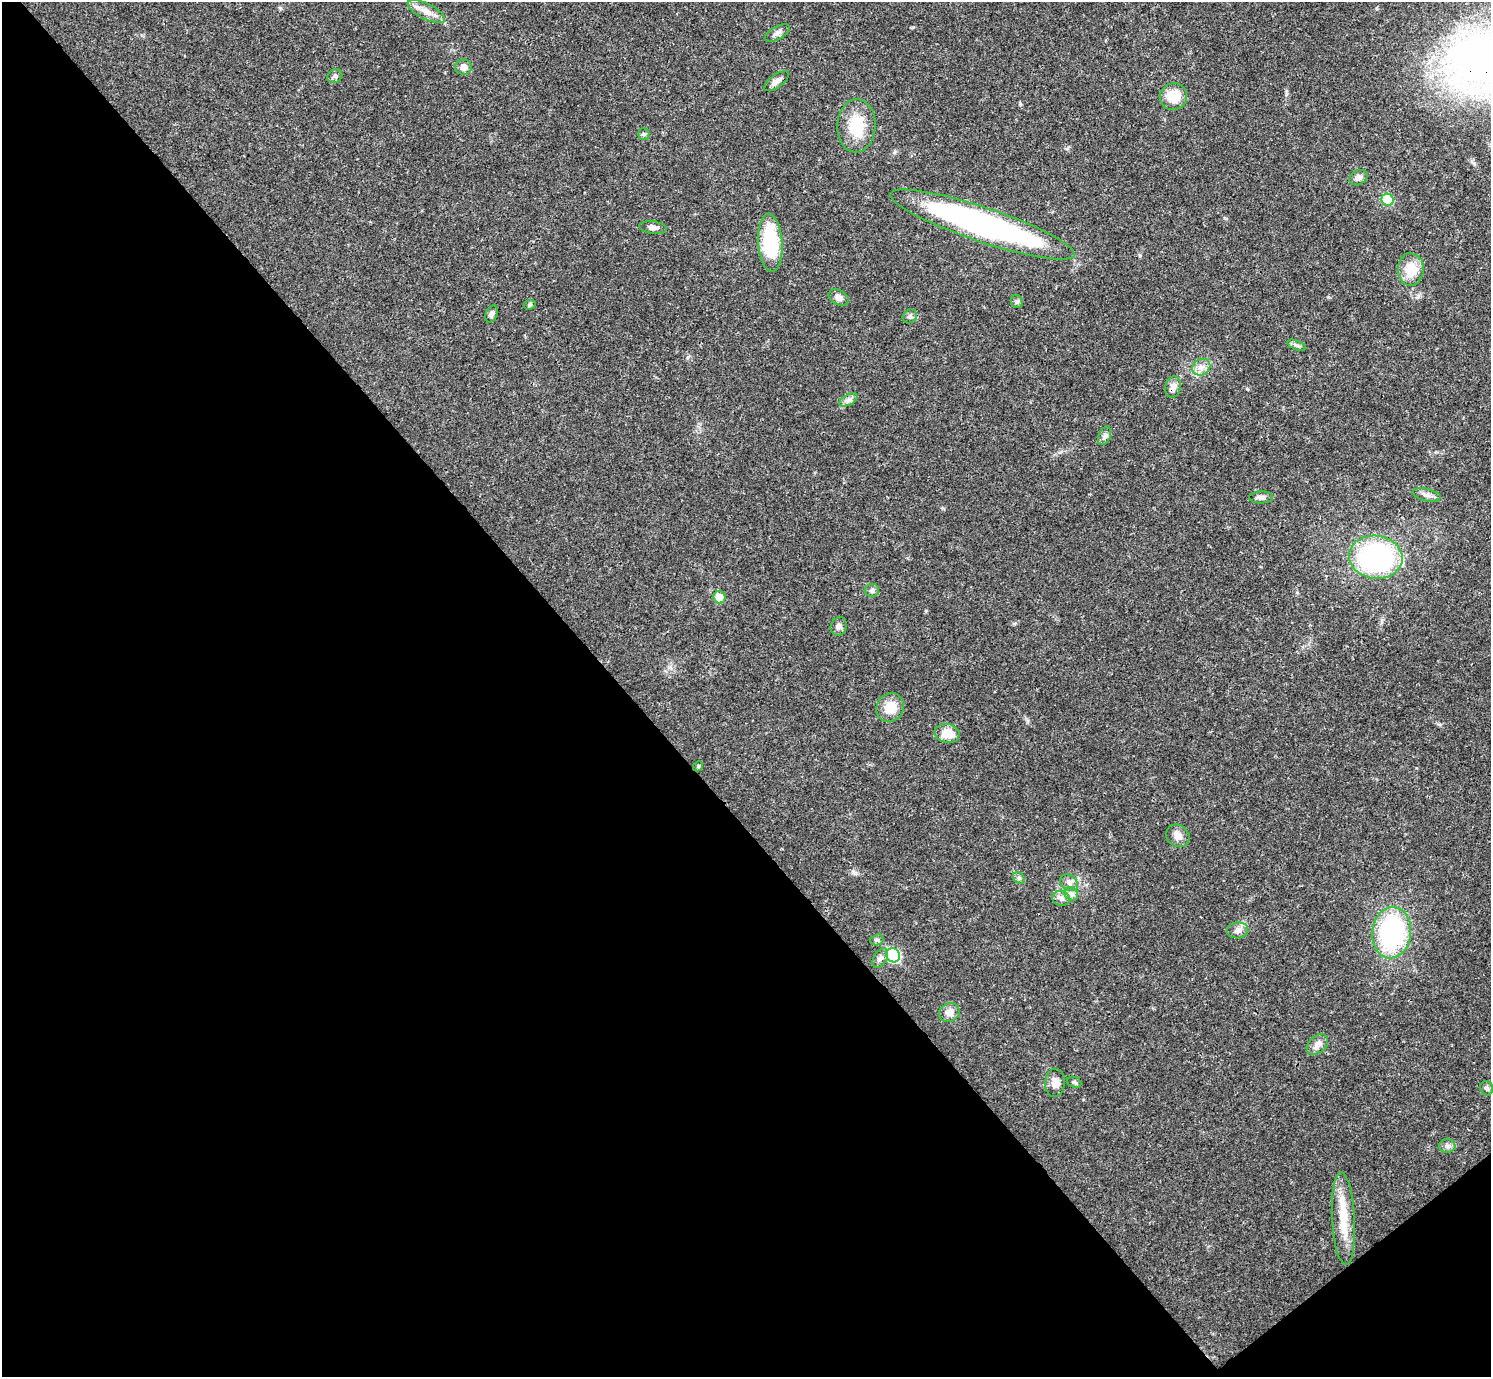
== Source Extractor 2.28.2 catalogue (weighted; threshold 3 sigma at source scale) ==
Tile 14 of 4 x 4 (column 2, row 4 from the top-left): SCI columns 1491-2979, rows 159-1533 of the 5961 x 5958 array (HDU 1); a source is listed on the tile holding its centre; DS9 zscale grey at full resolution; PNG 1493 x 1379 px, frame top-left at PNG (2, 2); each listed source drawn as its Kron ellipse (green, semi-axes under 4 px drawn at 4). Shown black and unused: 43% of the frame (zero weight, under 3 of 4 exposures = <1% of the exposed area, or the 3 px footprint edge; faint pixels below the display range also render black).
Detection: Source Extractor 2.28.2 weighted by HDU 2 'WHT'; one run over the whole footprint, this tile lists its part. Background 0.0209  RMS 0.0022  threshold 0.01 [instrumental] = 3 sigma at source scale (4.5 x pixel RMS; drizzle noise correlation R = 1.50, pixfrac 1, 0.05/0.05 arcsec/px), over >= 5 px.
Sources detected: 50; all 50 listed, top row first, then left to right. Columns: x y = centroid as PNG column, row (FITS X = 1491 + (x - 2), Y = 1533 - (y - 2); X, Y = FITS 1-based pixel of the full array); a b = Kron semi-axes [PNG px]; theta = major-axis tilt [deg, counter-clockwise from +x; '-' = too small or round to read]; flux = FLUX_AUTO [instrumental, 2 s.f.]
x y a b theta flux
426 11 20 8 -27 2.1
777 33 14 6 29 0.94
463 67 8 7 - 1.3
335 76 8 6 34 0.61
776 81 14 6 36 1.2
1174 97 13 13 - 5
856 126 26 19 87 7.8
644 134 6 5 - 0.34
1358 178 9 7 27 1.1
1387 200 6 6 - 7.9
982 224 97 17 -19 69
653 227 14 6 -7 1.2
770 243 29 12 -86 15
1411 269 16 13 89 5.3
839 297 11 7 -30 1.3
1017 302 7 5 -57 0.47
530 305 6 4 25 0.39
492 314 9 6 66 0.8
910 316 7 6 - 0.57
1297 345 10 4 -22 0.59
1201 367 9 8 - 1.3
1173 387 11 7 78 1.4
848 400 10 5 27 0.79
1104 436 10 6 66 0.67
1426 495 14 6 -12 1.1
1261 497 12 6 2 0.86
1376 557 27 21 -8 41
872 590 7 6 - 0.58
719 597 6 6 - 3.6
839 626 9 8 - 0.84
890 708 15 13 53 4
947 733 12 9 -8 4.1
698 766 5 4 - 0.34
1178 836 12 10 -39 1.6
1019 878 6 5 - 0.44
1069 883 10 7 -34 1.1
1071 894 7 6 - 0.71
1061 898 9 7 -15 0.99
1238 930 10 8 6 1.2
1392 933 26 19 83 31
877 940 7 5 19 0.44
893 955 7 6 - 18
880 958 11 6 59 0.86
949 1013 10 9 - 1.6
1317 1044 12 8 41 1.4
1074 1082 7 5 -22 0.48
1055 1083 14 10 86 1.7
1487 1088 7 6 - 0.63
1447 1146 8 6 -1 0.71
1343 1219 46 11 -87 6.8
Overlapping masked pixels (flux is a lower limit): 2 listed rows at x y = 982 224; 1173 387
Unlisted compact peaks at least as high as the median listed source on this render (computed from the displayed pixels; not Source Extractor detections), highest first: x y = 1247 389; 1328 297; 1020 104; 1140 256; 1474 163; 853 871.